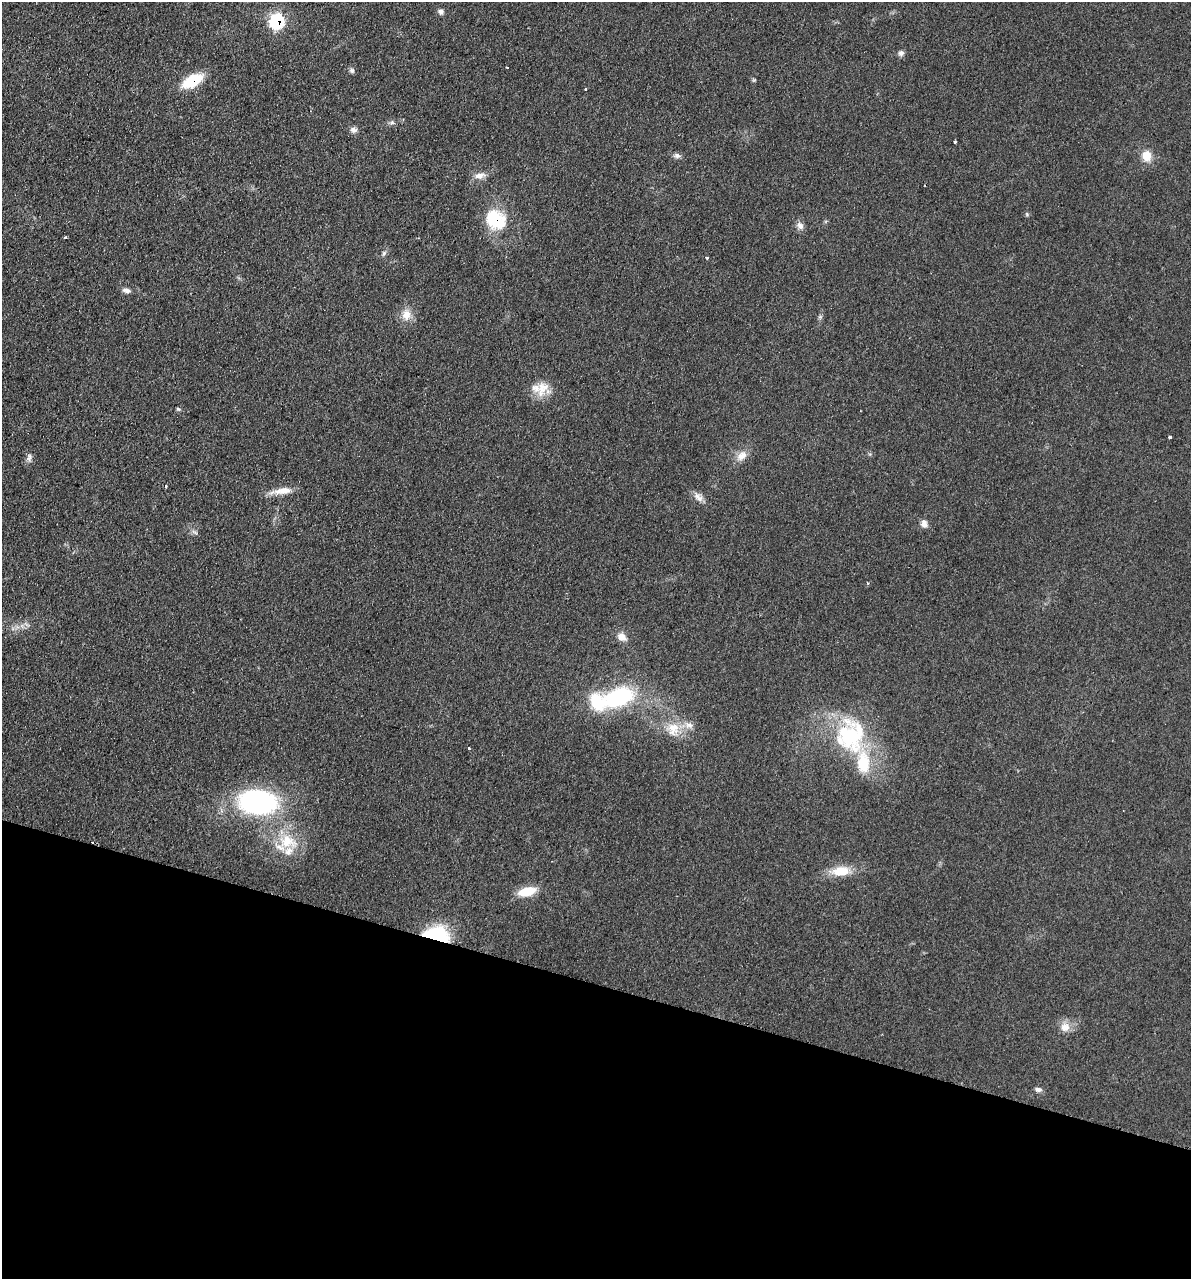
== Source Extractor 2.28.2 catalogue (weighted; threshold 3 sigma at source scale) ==
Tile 15 of 4 x 4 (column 3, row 4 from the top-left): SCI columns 2556-3744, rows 17-1293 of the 5237 x 5141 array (HDU 1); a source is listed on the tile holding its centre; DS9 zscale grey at full resolution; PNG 1193 x 1281 px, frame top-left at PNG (2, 2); no overlay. Shown black and unused: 23% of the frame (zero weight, under 2 of 3 exposures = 3% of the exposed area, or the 3 px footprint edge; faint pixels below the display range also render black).
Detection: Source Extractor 2.28.2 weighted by HDU 2 'WHT'; one run over the whole footprint, this tile lists its part. Background 0.191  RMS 0.012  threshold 0.055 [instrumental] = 3 sigma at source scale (4.5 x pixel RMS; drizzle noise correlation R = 1.50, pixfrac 1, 0.05/0.05 arcsec/px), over >= 5 px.
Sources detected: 51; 1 too faint to see at this stretch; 1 inside a brighter object's white glare — not listed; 4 inside a brighter listed object's ellipse — not listed separately; the other 45 listed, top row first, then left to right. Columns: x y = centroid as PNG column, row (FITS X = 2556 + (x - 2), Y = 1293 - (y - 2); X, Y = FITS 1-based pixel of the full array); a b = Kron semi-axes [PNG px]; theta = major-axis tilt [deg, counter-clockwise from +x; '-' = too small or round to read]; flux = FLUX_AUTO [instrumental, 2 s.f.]
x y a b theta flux
441 11 7 7 - 3.8
277 21 8 7 - 170
901 53 7 7 - 4.2
507 67 3 2 - 1.5
352 70 7 7 - 2.9
192 81 20 10 30 52
585 89 3 3 - 0.99
392 122 6 6 - 2.7
354 130 9 7 -12 4.9
955 142 3 3 - 2.2
677 156 9 6 -12 4.2
1147 156 14 11 -83 16
480 175 16 7 11 8.8
1027 214 6 4 -49 1.6
496 220 27 22 -44 57
800 226 11 8 -56 6.2
65 237 4 3 - 1.3
384 253 6 5 - 2.4
707 258 4 3 - 1.5
126 290 11 6 -12 5
406 315 15 12 82 14
543 387 22 16 -33 22
178 409 6 5 - 1.9
1170 437 3 3 - 1.8
742 456 16 11 44 12
29 457 11 5 80 4.3
165 486 4 2 - 1.3
282 491 28 8 9 15
698 497 15 8 -43 7.9
924 524 9 8 - 7.1
194 532 11 3 -35 2.3
868 583 4 4 - 1.4
622 637 11 9 -32 11
618 697 30 17 19 120
673 728 19 19 - 27
850 736 39 33 -85 130
469 748 3 2 - 2.3
257 802 41 26 -5 200
288 841 32 19 -17 44
92 842 3 2 - 1.2
840 871 24 12 6 26
527 891 18 9 15 30
440 935 28 19 -33 56
1065 1027 14 13 - 12
1038 1089 9 6 -8 3.9
Overlapping masked pixels (flux is a lower limit): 5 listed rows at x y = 277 21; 192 81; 496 220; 92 842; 440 935